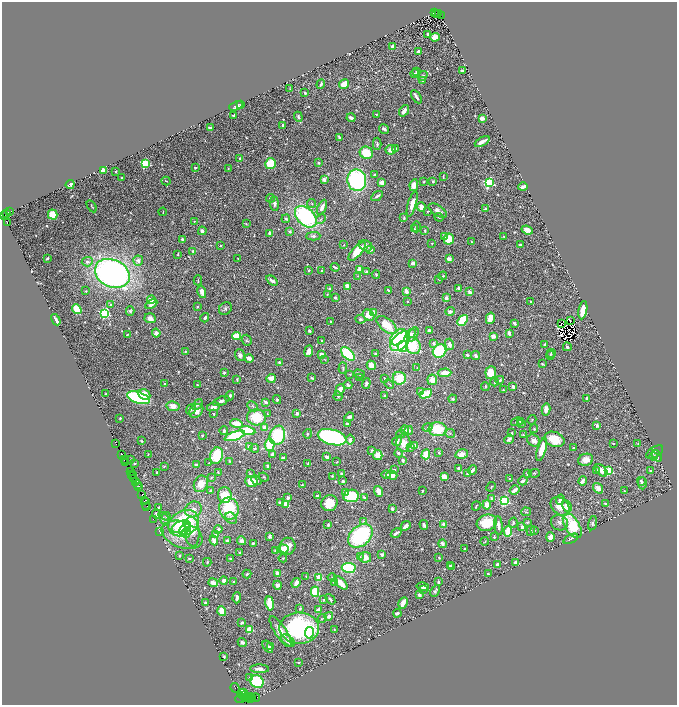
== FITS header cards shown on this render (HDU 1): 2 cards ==
NAXIS1  =                 1349
NAXIS2  =                 1405

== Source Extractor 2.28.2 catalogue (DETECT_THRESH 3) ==
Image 1349 x 1405 px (HDU 1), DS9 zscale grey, zoomed out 1/2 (1 PNG px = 2 x 2 image px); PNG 679 x 707 px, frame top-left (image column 1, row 1405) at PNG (2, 2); each listed source drawn as its Kron ellipse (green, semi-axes under 4 px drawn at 4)
Background 1.02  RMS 0.025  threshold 0.0755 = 3 sigma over >= 5 px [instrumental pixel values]
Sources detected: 772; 57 cannot appear on this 1/2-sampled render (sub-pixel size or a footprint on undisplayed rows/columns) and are neither listed nor drawn; of the other 715, the 500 brightest by FLUX_AUTO listed and drawn (215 fainter detections omitted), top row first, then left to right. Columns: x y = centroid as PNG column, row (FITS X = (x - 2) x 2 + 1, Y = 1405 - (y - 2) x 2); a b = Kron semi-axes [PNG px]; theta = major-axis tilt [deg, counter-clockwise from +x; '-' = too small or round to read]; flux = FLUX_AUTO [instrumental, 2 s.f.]
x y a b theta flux
435 12 2 1 - 120
437 13 2 1 - 110
439 14 3 2 - 160
441 15 2 2 - 190
428 34 3 2 - 10
435 37 5 4 - 43
393 46 2 2 - 43
418 52 4 4 - 9.3
462 71 4 2 - 7.4
417 72 3 2 - 5.5
415 74 4 3 - 14
423 76 5 4 - 12
423 81 3 3 - 4.7
321 84 5 3 - 11
344 84 5 3 - 81
290 88 4 3 - 3.9
305 93 3 2 - 11
416 97 7 2 -57 19
240 105 3 2 - 4.1
236 106 7 3 20 18
404 111 6 3 54 29
376 114 3 2 - 5.4
234 116 3 2 - 5.9
298 117 5 3 - 12
351 118 4 3 - 23
482 118 4 3 - 34
282 126 4 2 - 8.3
210 128 2 2 - 54
384 129 5 3 - 14
339 137 4 2 - 12
482 142 8 2 28 29
377 144 6 3 87 9.8
396 148 2 2 - 4
391 150 5 4 - 29
366 153 6 6 - 120
240 158 2 2 - 23
145 163 3 3 - 530
318 163 3 2 - 6.7
271 164 5 5 - 240
195 168 2 2 - 31
228 169 3 3 - 4
103 170 4 2 - 55
116 171 2 2 - 4.9
374 175 3 2 - 5.2
443 177 3 2 - 4.8
122 178 2 2 - 8
324 180 3 3 - 30
357 180 11 9 -77 640
166 181 4 2 - 4.3
433 181 4 3 - 6.5
424 182 3 3 - 5.6
382 183 4 3 - 43
489 183 3 3 - 640
70 184 5 4 - 17
414 185 6 4 80 55
523 187 4 2 - 40
377 196 6 3 33 13
270 198 4 3 - 6.8
274 204 7 3 -83 17
312 204 4 3 - 4.3
412 204 13 4 74 52
92 206 7 2 -59 4.2
322 207 8 3 65 25
421 207 5 3 - 39
485 209 2 2 - 13
428 211 3 2 - 6.5
438 211 10 5 -32 28
9 212 3 2 - 99
163 212 4 2 - 3.9
7 213 2 2 - 160
53 215 5 4 - 81
5 216 4 2 - 330
306 217 13 8 -44 640
439 217 4 3 - 5.1
404 218 4 3 - 8.5
286 219 4 3 - 10
321 219 5 3 - 7
194 221 2 2 - 4.1
7 223 2 2 - 630
246 223 3 2 - 4.1
416 227 5 3 - 6.1
414 229 4 3 - 5.7
527 230 6 4 -20 27
202 231 4 3 - 21
290 231 3 2 - 16
425 231 3 2 - 6
270 233 4 3 - 16
313 236 7 4 3 12
504 236 3 2 - 6.2
445 237 4 3 - 15
449 239 5 5 - 100
182 240 3 2 - 22
471 242 3 2 - 4.1
432 243 2 2 - 7
221 245 2 2 - 6.8
344 245 2 2 - 4.3
520 245 2 2 - 9
366 246 7 5 -27 25
371 249 4 3 - 14
193 251 4 3 - 8.8
357 251 11 5 48 110
178 254 3 2 - 5.3
47 258 3 2 - 15
238 258 2 2 - 6
449 259 2 2 - 89
138 261 5 5 - 17
87 262 5 4 - 17
413 263 3 2 - 20
335 267 4 2 - 11
359 269 4 3 - 36
309 270 3 2 - 10
322 271 3 2 - 5.5
366 272 4 3 - 9.7
112 273 18 13 -27 2000
376 275 4 3 - 5.6
358 276 3 3 - 4.2
443 276 4 3 - 4.8
439 279 3 2 - 7.8
198 280 5 2 - 4.1
272 281 6 3 -38 22
347 286 4 3 - 35
459 288 4 3 - 16
330 289 2 2 - 23
388 290 3 2 - 7
86 291 3 2 - 4.4
406 291 4 3 - 37
202 292 6 3 -77 26
469 292 2 2 - 73
327 294 3 3 - 4.1
335 298 4 3 - 9.8
446 298 4 3 - 20
151 300 4 3 - 62
530 301 3 2 - 4.9
407 302 2 2 - 11
151 304 6 3 30 39
111 305 3 3 - 6.5
197 307 3 2 - 6.6
225 308 7 6 - 12
77 309 5 4 - 85
583 310 9 4 80 88
130 311 4 3 - 9.2
450 311 5 4 - 15
105 313 3 3 - 730
373 313 3 3 - 30
368 315 6 5 - 49
150 318 6 5 - 28
205 318 5 3 - 11
490 318 6 3 75 71
360 319 5 4 - 8.5
56 320 6 2 -60 26
462 320 6 4 49 250
570 321 2 1 - 11
331 322 2 2 - 5.2
514 323 4 3 - 14
561 324 2 1 - 4.5
387 325 12 6 -40 120
429 330 3 2 - 20
309 331 4 3 - 12
156 333 4 4 - 17
411 333 5 4 - 13
509 333 3 2 - 20
127 335 4 2 - 6.8
413 335 8 4 58 21
236 336 4 3 - 150
493 336 4 3 - 33
398 337 10 6 45 220
247 340 5 5 - 8.6
322 341 2 2 - 5.8
400 341 12 7 45 450
434 343 4 4 - 14
449 344 6 4 -76 26
545 344 3 3 - 13
403 346 5 5 - 88
413 346 8 7 - 250
567 347 4 3 - 8.8
309 351 6 4 82 34
440 351 7 6 - 500
185 352 4 2 - 5.8
375 353 2 2 - 12
551 353 4 3 - 4.9
321 354 4 4 - 33
348 354 8 5 -44 310
240 355 6 5 - 16
467 355 3 2 - 17
550 355 4 2 - 5.1
475 356 4 3 - 17
249 358 4 3 - 33
325 359 4 2 - 4.1
279 363 3 2 - 17
543 364 3 2 - 6.7
371 365 5 3 - 72
417 367 3 2 - 4.8
343 368 6 3 87 6.9
491 372 6 5 - 90
224 373 3 2 - 10
445 373 7 3 4 69
350 374 4 3 - 6.3
359 374 6 3 -15 10
360 377 3 2 - 5.1
271 378 5 4 - 46
312 378 4 3 - 6.6
385 378 4 3 - 7
399 378 6 6 - 120
237 380 4 2 - 4.7
432 380 5 5 - 38
500 380 4 3 - 8.6
495 382 4 3 - 11
165 384 3 2 - 9
366 384 5 4 - 13
389 384 5 2 - 4.6
197 385 2 2 - 4.2
348 385 4 3 - 17
485 386 4 3 - 5.4
513 387 3 3 - 15
340 390 6 4 72 34
503 390 2 2 - 6.2
420 391 4 4 - 8.8
105 394 2 2 - 3.9
144 394 6 5 - 76
426 394 6 4 28 120
229 396 5 3 - 18
338 396 4 3 - 7.6
385 396 3 2 - 8.6
138 398 12 5 -18 790
587 398 4 3 - 6.7
453 399 4 3 - 6.7
277 400 4 3 - 6.9
221 401 9 3 23 24
266 402 4 3 - 13
197 405 6 3 51 10
173 406 6 5 - 45
253 406 6 4 -43 9.4
213 407 6 4 11 28
191 409 6 4 54 10
546 409 6 3 78 22
196 411 8 6 45 60
297 413 3 2 - 14
214 414 2 2 - 5.4
267 414 4 3 - 5.3
257 417 9 8 - 190
349 417 5 3 - 16
120 418 2 2 - 5.7
532 420 5 3 - 4.7
520 421 3 3 - 7.1
517 422 6 3 12 7.2
236 424 6 3 -18 100
347 424 3 3 - 10
521 424 3 3 - 5.3
597 425 4 3 - 11
427 427 5 4 - 7.4
265 428 4 3 - 55
438 429 9 7 -6 200
534 429 4 3 - 5.6
224 430 4 3 - 11
248 430 8 4 -12 210
405 430 4 3 - 40
409 430 4 4 - 15
450 433 5 4 - 11
512 433 3 2 - 4.6
308 434 5 3 - 7.8
401 434 5 2 - 4.4
202 435 2 2 - 6.3
277 435 10 7 72 280
523 435 4 3 - 7.4
235 436 11 4 19 280
332 437 15 7 -15 1400
509 439 5 3 - 15
554 439 10 7 -21 130
350 440 5 4 - 21
141 441 2 2 - 5.8
397 441 5 4 - 27
534 441 7 5 -33 30
403 443 9 7 -90 60
613 443 3 2 - 6
116 444 2 1 - 68
638 444 3 3 - 4.2
270 445 6 5 - 160
415 446 3 3 - 41
250 447 3 3 - 40
574 447 2 2 - 8.6
255 448 4 3 - 7.3
411 448 4 3 - 5.4
542 449 12 4 73 78
372 450 3 3 - 7.2
655 452 9 5 34 15
399 453 4 3 - 7.3
439 453 4 3 - 5.4
121 454 2 1 - 49
148 454 2 2 - 3.9
273 454 3 3 - 30
426 454 5 4 - 100
462 454 6 4 12 44
378 455 5 4 - 46
217 456 8 6 72 200
654 456 4 3 - 6.5
657 456 6 4 -54 7.6
327 457 3 3 - 15
283 458 3 2 - 22
131 459 3 3 - 4
124 460 2 1 - 99
403 460 3 2 - 19
586 460 7 6 - 47
230 461 2 2 - 5.3
337 462 3 2 - 4
126 463 3 1 - 110
134 463 3 2 - 4.9
209 463 3 3 - 5
308 463 3 2 - 6.7
197 465 3 2 - 29
164 466 3 3 - 5
268 466 3 2 - 18
458 468 3 2 - 17
394 469 3 2 - 7.1
472 470 5 3 - 21
601 470 7 4 -45 40
131 471 3 2 - 430
596 471 3 3 - 16
608 471 3 3 - 350
650 471 3 3 - 4.8
157 472 2 2 - 5.6
218 472 4 2 - 4.2
467 473 4 3 - 9.3
534 473 5 3 - 6.6
131 474 4 1 - 29
133 474 2 1 - 63
250 474 3 3 - 4.5
342 474 3 3 - 16
386 474 5 3 - 16
528 474 3 3 - 11
392 475 5 4 - 46
134 476 3 1 - 290
332 476 2 2 - 4.8
264 477 5 3 - 5.2
444 477 4 3 - 68
133 478 3 1 - 270
211 478 3 3 - 4.8
510 479 2 2 - 7.2
256 480 6 3 -43 12
343 481 2 2 - 11
523 481 5 3 - 19
583 481 4 2 - 22
641 481 4 3 - 9
136 482 3 3 - 320
251 482 6 5 - 83
642 483 6 4 -89 13
201 484 8 6 61 59
137 485 2 1 - 160
302 485 3 2 - 6.7
139 486 2 1 - 290
491 487 5 2 - 4.9
598 488 6 4 -50 30
515 490 5 3 - 31
211 491 2 2 - 15
379 491 5 3 - 41
422 491 3 2 - 7.3
624 491 3 2 - 4.5
345 492 3 3 - 7.3
142 495 3 1 - 130
225 495 8 7 - 120
317 496 2 2 - 11
351 496 7 6 - 170
288 498 3 2 - 19
364 498 4 2 - 8.1
491 498 4 3 - 7.7
560 500 5 4 - 18
144 501 3 2 - 140
504 501 3 3 - 700
281 502 4 3 - 24
146 503 6 1 83 97
329 503 8 7 - 84
286 504 4 3 - 66
605 504 3 3 - 11
487 505 4 4 - 46
147 506 2 1 - 87
476 506 5 2 - 5.2
560 506 11 7 -44 78
567 506 6 4 -61 38
159 508 2 2 - 6.9
193 509 8 7 - 34
229 509 11 9 -81 240
392 509 3 3 - 13
526 512 5 3 - 7
156 514 5 2 - 11
166 516 4 3 - 4.8
231 518 6 5 - 15
153 519 2 1 - 40
164 519 7 3 -60 12
363 521 4 3 - 5.8
527 522 3 3 - 7.1
184 523 16 12 28 440
487 523 10 8 16 170
513 523 5 3 - 7
559 523 9 7 -28 23
592 523 7 4 75 10
328 525 3 2 - 10
424 525 5 3 - 18
444 525 3 3 - 34
498 525 9 3 -85 25
406 526 5 3 - 19
572 526 14 7 -59 270
181 527 10 5 19 130
522 527 3 3 - 22
185 529 7 3 44 60
218 529 4 3 - 18
535 530 3 3 - 4.1
508 531 5 3 - 140
531 531 5 3 - 13
160 532 4 3 - 4.5
186 532 5 4 - 21
192 532 15 7 -86 98
396 533 6 2 32 15
182 535 21 13 -21 130
216 535 3 3 - 34
270 536 3 3 - 13
360 536 14 10 43 600
494 537 4 3 - 7.6
550 537 4 4 - 31
571 539 8 3 27 13
214 541 5 3 - 49
227 541 3 3 - 14
242 541 4 4 - 17
485 541 4 3 - 4
253 543 3 2 - 10
442 544 4 3 - 18
288 546 8 8 - 48
283 549 6 4 -5 81
464 549 2 2 - 6.5
275 551 3 3 - 4.6
239 553 3 2 - 6.5
382 555 3 2 - 17
179 556 3 2 - 7.2
360 557 4 3 - 4.5
365 557 6 5 - 46
189 558 4 3 - 6.9
283 558 4 3 - 5.8
439 558 2 2 - 4.8
230 559 2 2 - 11
207 562 4 3 - 5.6
515 562 3 3 - 19
450 565 3 2 - 9.7
498 565 3 3 - 45
452 566 3 2 - 20
349 568 7 5 -6 340
277 573 4 3 - 31
247 574 4 3 - 7.7
488 574 3 2 - 5.3
306 576 2 2 - 5.9
319 577 3 3 - 170
332 577 4 3 - 6.1
224 581 4 3 - 18
234 581 2 2 - 4.9
438 582 4 2 - 9.7
213 583 4 3 - 42
296 583 5 3 - 33
335 583 2 2 - 77
341 583 8 3 -46 61
277 585 4 3 - 52
423 587 6 4 -14 19
423 589 4 3 - 9.8
435 591 6 3 62 11
315 592 5 4 - 190
419 595 3 3 - 10
237 598 5 3 - 21
330 599 6 2 -49 10
324 600 3 2 - 6.2
205 602 3 2 - 6.7
270 603 7 3 -80 150
403 603 6 3 63 61
300 609 4 3 - 5.7
318 610 3 2 - 32
222 611 5 4 - 72
397 613 4 3 - 17
329 616 4 3 - 15
322 618 4 2 - 4.1
242 622 3 2 - 14
299 628 20 15 -2 750
250 629 3 3 - 220
334 630 3 2 - 3.9
281 631 18 5 -57 73
309 633 6 4 80 170
288 641 8 4 -38 33
242 642 5 4 - 13
271 646 2 2 - 4.8
268 647 7 3 -57 22
224 657 3 2 - 6.8
298 662 3 2 - 5.8
259 669 9 4 -3 28
250 677 4 3 - 6.1
257 682 7 6 - 400
235 688 5 1 - 94
244 692 3 2 - 85
242 694 4 1 - 45
243 696 3 2 - 350
248 696 3 1 - 140
246 697 2 1 - 110
250 697 2 1 - 130
240 698 5 2 - 41
252 698 4 2 - 69
255 698 4 1 - 160
250 699 2 1 - 68
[215 fainter detections neither listed nor drawn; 57 sub-pixel or undisplayed-footprint detections neither listed nor drawn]